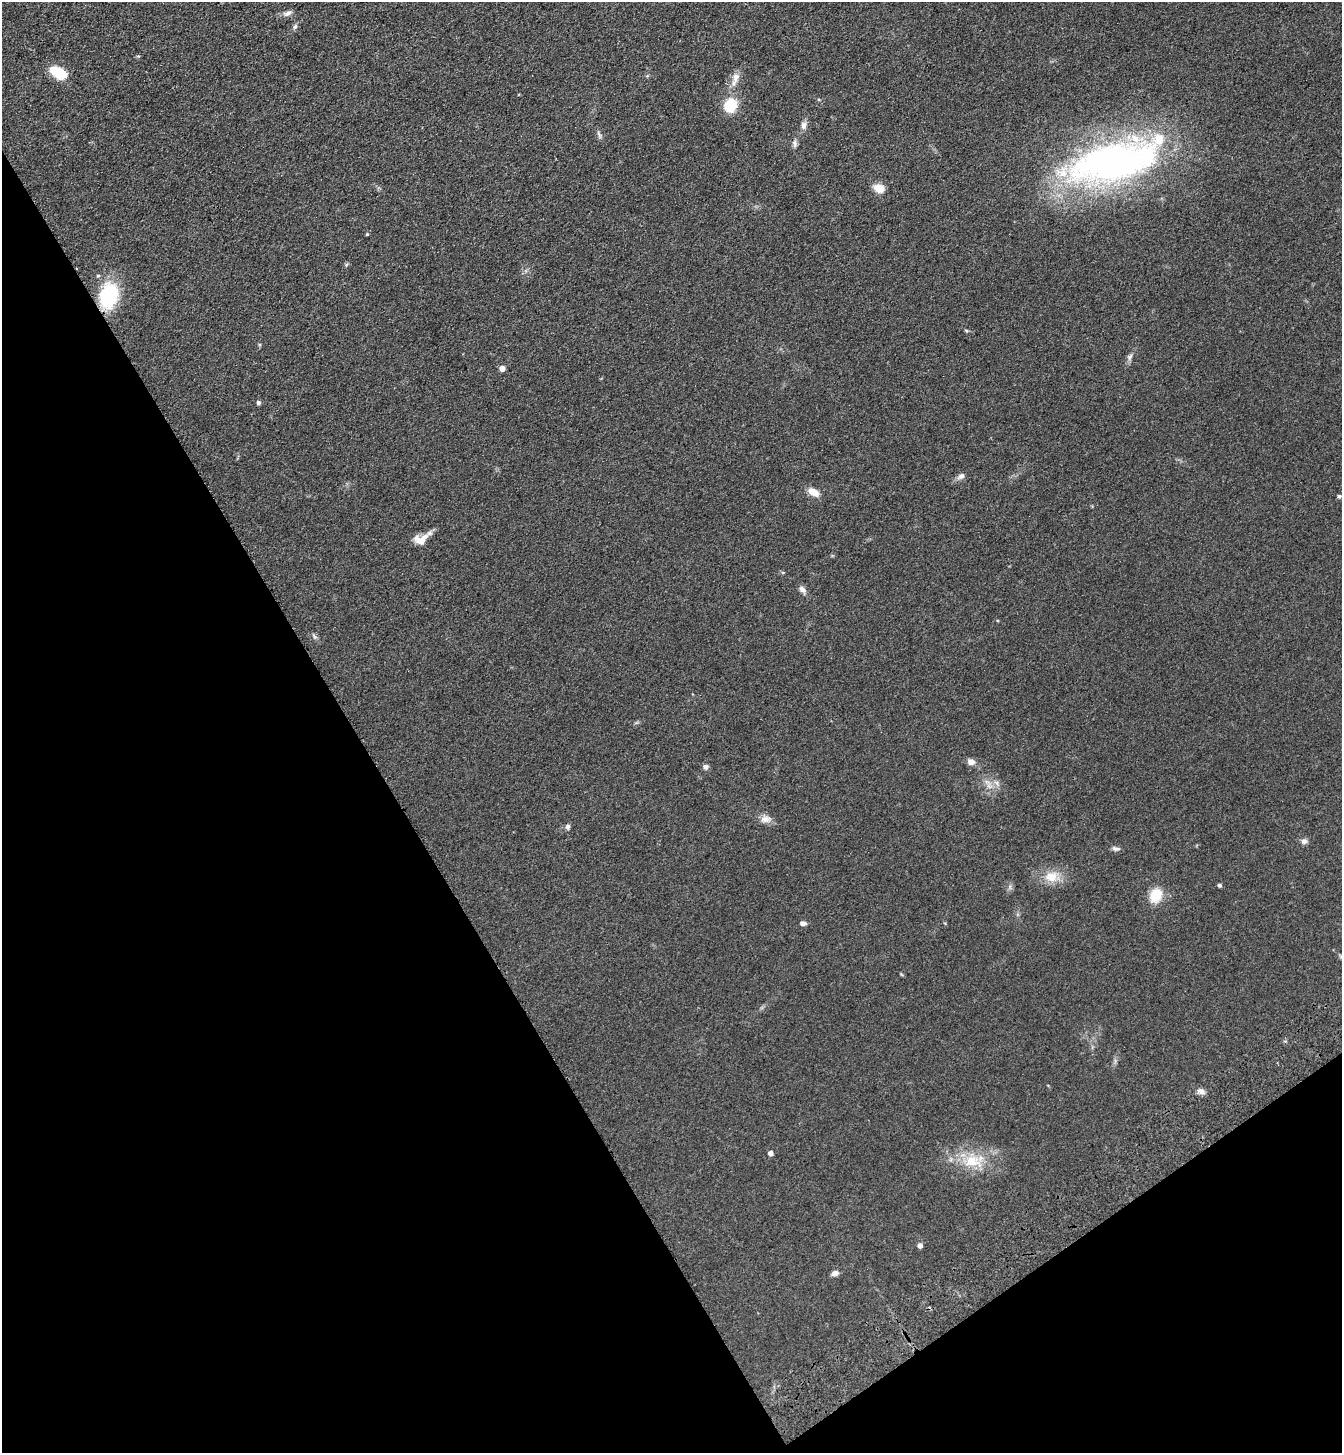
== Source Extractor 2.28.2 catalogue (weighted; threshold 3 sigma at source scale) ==
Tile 14 of 4 x 4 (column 2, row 4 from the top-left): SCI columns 1573-2912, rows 106-1556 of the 5960 x 6015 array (HDU 1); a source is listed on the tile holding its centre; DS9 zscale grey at full resolution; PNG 1344 x 1455 px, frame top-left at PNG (2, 2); no overlay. Shown black and unused: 32% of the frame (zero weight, under 3 of 4 exposures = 6% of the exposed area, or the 3 px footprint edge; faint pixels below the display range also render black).
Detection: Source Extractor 2.28.2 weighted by HDU 2 'WHT'; one run over the whole footprint, this tile lists its part. Background 0.0996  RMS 0.0094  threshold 0.0421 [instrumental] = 3 sigma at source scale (4.5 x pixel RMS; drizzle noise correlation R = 1.50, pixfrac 1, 0.05/0.05 arcsec/px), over >= 5 px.
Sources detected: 39; all 39 listed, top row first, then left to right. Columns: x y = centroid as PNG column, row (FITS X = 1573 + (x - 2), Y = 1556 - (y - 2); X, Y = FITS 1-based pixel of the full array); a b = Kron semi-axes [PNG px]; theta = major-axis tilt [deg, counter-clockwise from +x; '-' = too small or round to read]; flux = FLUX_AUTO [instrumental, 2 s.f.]
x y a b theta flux
288 13 13 6 26 3.7
295 27 7 5 68 2
58 73 21 12 -29 23
735 79 22 8 69 8.4
730 105 20 16 61 21
804 125 10 7 88 4.1
599 135 12 4 -70 2.5
795 144 11 6 -80 2.9
1114 162 113 42 15 370
879 188 13 9 -20 9.7
367 234 4 4 - 1
98 276 5 4 - 1.3
109 296 20 14 76 77
966 330 6 3 -20 1.1
1130 357 10 6 67 3.1
502 368 5 5 - 6.2
258 403 5 4 - 2.2
961 476 10 6 38 3.4
813 492 12 7 -26 10
1339 496 4 4 - 1.8
421 540 17 13 12 11
802 590 11 6 -42 4
314 636 9 4 -37 2
971 762 8 7 - 5.2
706 767 7 6 - 2.8
987 782 14 4 -37 3.9
765 819 17 9 -2 6.4
568 827 6 6 - 2.6
1304 841 8 7 - 3
1116 849 11 5 -8 2.9
1051 876 19 15 10 16
1219 885 4 4 - 2
1156 895 14 11 60 21
803 923 7 5 0 3.3
1201 1091 11 7 -22 3.9
771 1153 5 4 - 4.3
972 1161 26 18 -11 28
920 1245 5 5 - 4
835 1273 9 6 18 3.8